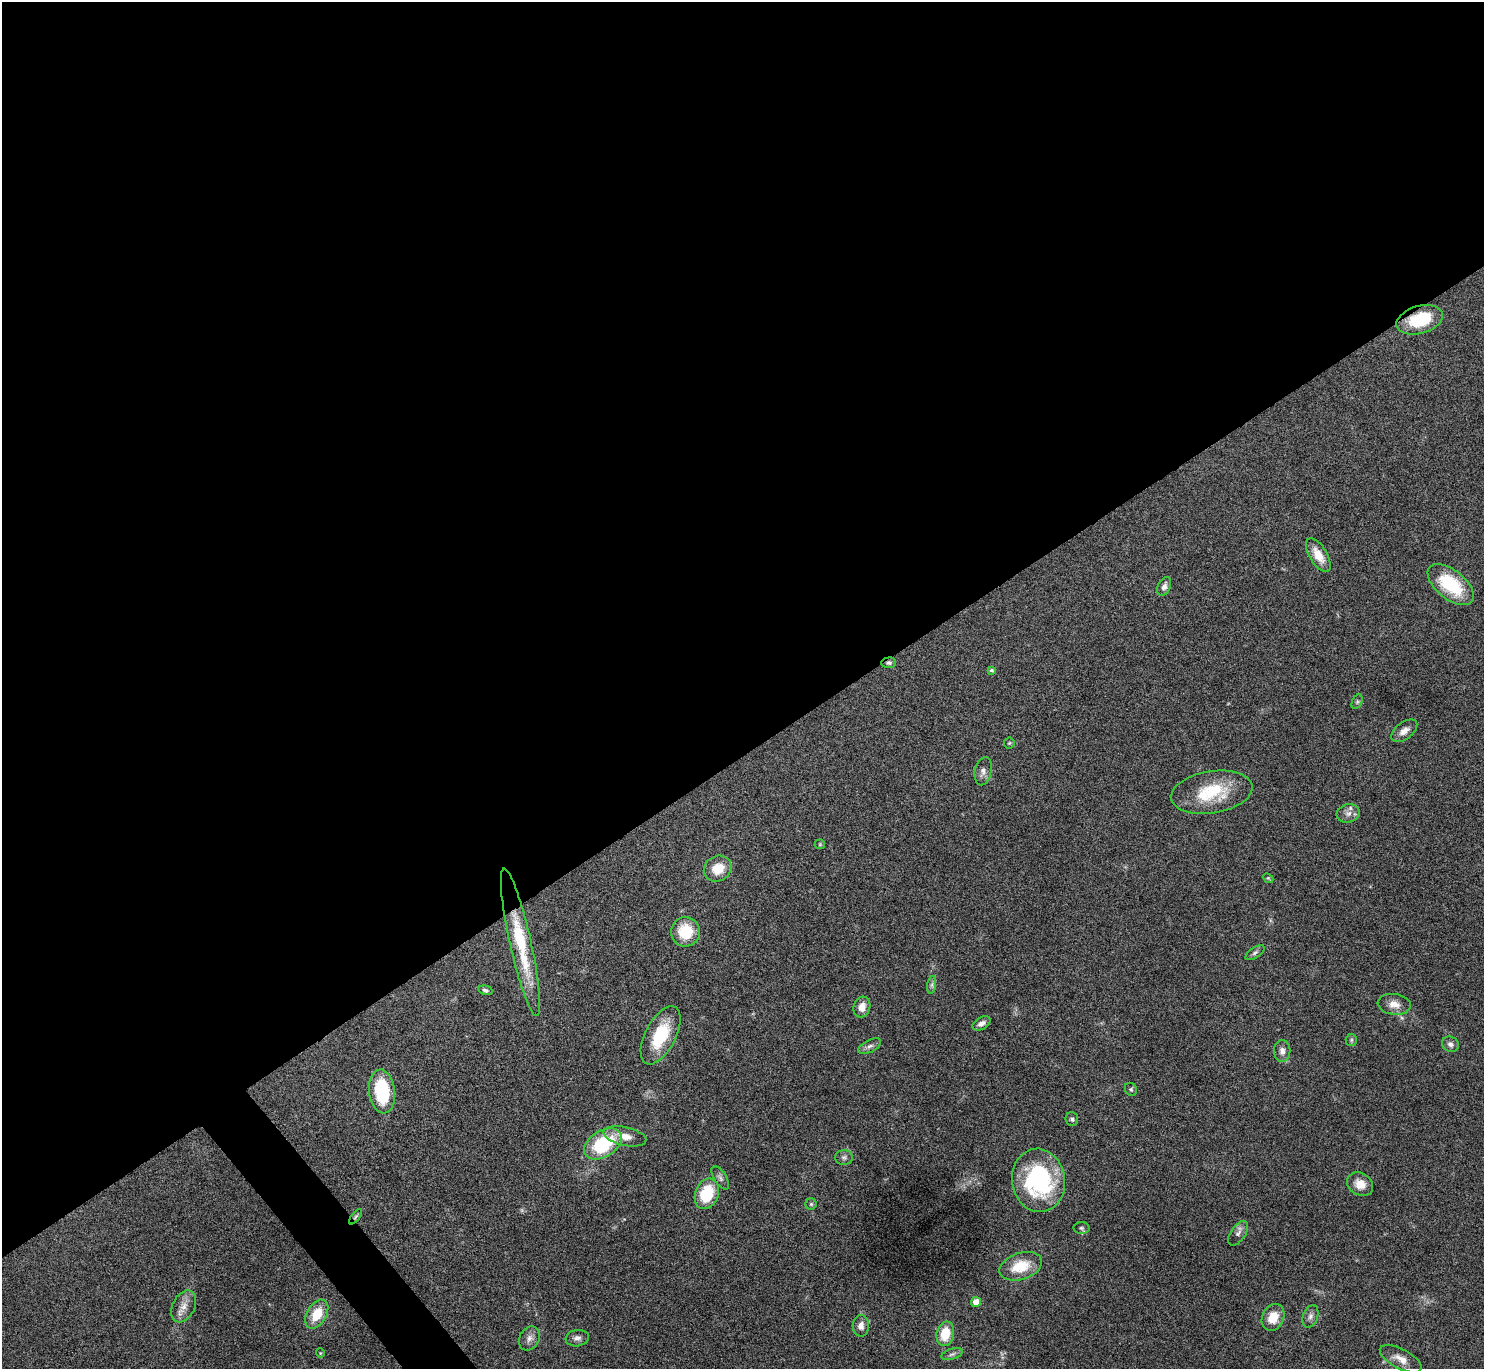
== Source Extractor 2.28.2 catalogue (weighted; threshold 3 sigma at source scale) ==
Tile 2 of 4 x 4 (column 2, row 1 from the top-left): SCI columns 1491-2972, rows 4274-5640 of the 5943 x 5938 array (HDU 1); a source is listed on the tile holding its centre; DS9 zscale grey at full resolution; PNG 1486 x 1371 px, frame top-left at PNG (2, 2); each listed source drawn as its Kron ellipse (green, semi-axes under 4 px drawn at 4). Shown black and unused: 56% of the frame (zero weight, under 4 of 8 exposures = <1% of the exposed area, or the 3 px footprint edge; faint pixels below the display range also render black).
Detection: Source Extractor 2.28.2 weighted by HDU 2 'WHT'; one run over the whole footprint, this tile lists its part. Background 0.0651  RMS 0.0049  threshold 0.0201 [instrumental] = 3 sigma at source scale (4.09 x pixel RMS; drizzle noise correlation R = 1.36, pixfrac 0.8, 0.05/0.05 arcsec/px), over >= 5 px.
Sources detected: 55; all 55 listed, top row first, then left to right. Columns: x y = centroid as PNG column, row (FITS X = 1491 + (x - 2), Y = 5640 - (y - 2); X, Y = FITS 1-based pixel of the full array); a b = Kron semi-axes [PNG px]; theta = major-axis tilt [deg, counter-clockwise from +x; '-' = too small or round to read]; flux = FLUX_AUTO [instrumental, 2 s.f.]
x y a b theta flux
1420 320 24 14 16 19
1318 555 19 8 -58 6.8
1451 585 27 14 -39 25
1164 586 10 6 66 2
889 663 7 5 4 1.3
991 670 4 3 - 0.75
1357 702 7 5 65 0.74
1404 731 15 8 37 3.2
1009 743 5 5 - 0.6
983 771 14 8 77 2.6
1212 792 41 21 9 23
1348 813 11 9 15 2.9
820 844 5 5 - 0.54
718 869 14 12 30 8.4
1268 878 6 4 -43 0.58
685 932 15 14 - 14
520 942 75 10 -77 29
1255 953 11 5 34 1.3
932 985 9 4 82 1.1
485 990 7 4 -15 1.1
1394 1004 16 10 -8 4.5
862 1007 10 8 73 4.1
981 1023 10 6 29 2.4
661 1035 32 15 63 21
1351 1040 6 5 - 0.78
1450 1044 8 7 - 1.8
870 1046 12 6 27 1.8
1282 1051 11 8 -89 2.6
1131 1089 7 6 - 0.87
382 1091 22 13 -83 26
1072 1119 7 6 - 1.1
625 1136 22 9 -12 5.9
603 1144 21 13 31 29
844 1157 9 7 -1 1.4
720 1178 13 6 -57 1.6
1038 1180 32 26 -81 53
1360 1184 14 11 -33 5.7
707 1194 16 11 68 20
811 1204 5 5 - 0.75
355 1217 9 4 53 0.88
1081 1228 8 6 -2 1.1
1238 1233 14 7 56 2.3
1021 1266 22 13 18 13
976 1302 5 5 - 4.5
184 1306 17 11 63 4.6
317 1314 16 9 60 11
1310 1316 12 7 69 2
1273 1317 14 11 65 7.7
861 1326 11 8 -89 2.9
945 1334 12 8 78 11
529 1338 12 10 61 2.8
577 1338 11 8 9 2.1
320 1353 5 4 - 0.46
952 1354 11 5 18 1.3
1401 1359 23 9 -28 5.2
Overlapping masked pixels (flux is a lower limit): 4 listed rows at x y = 1420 320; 889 663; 520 942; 355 1217